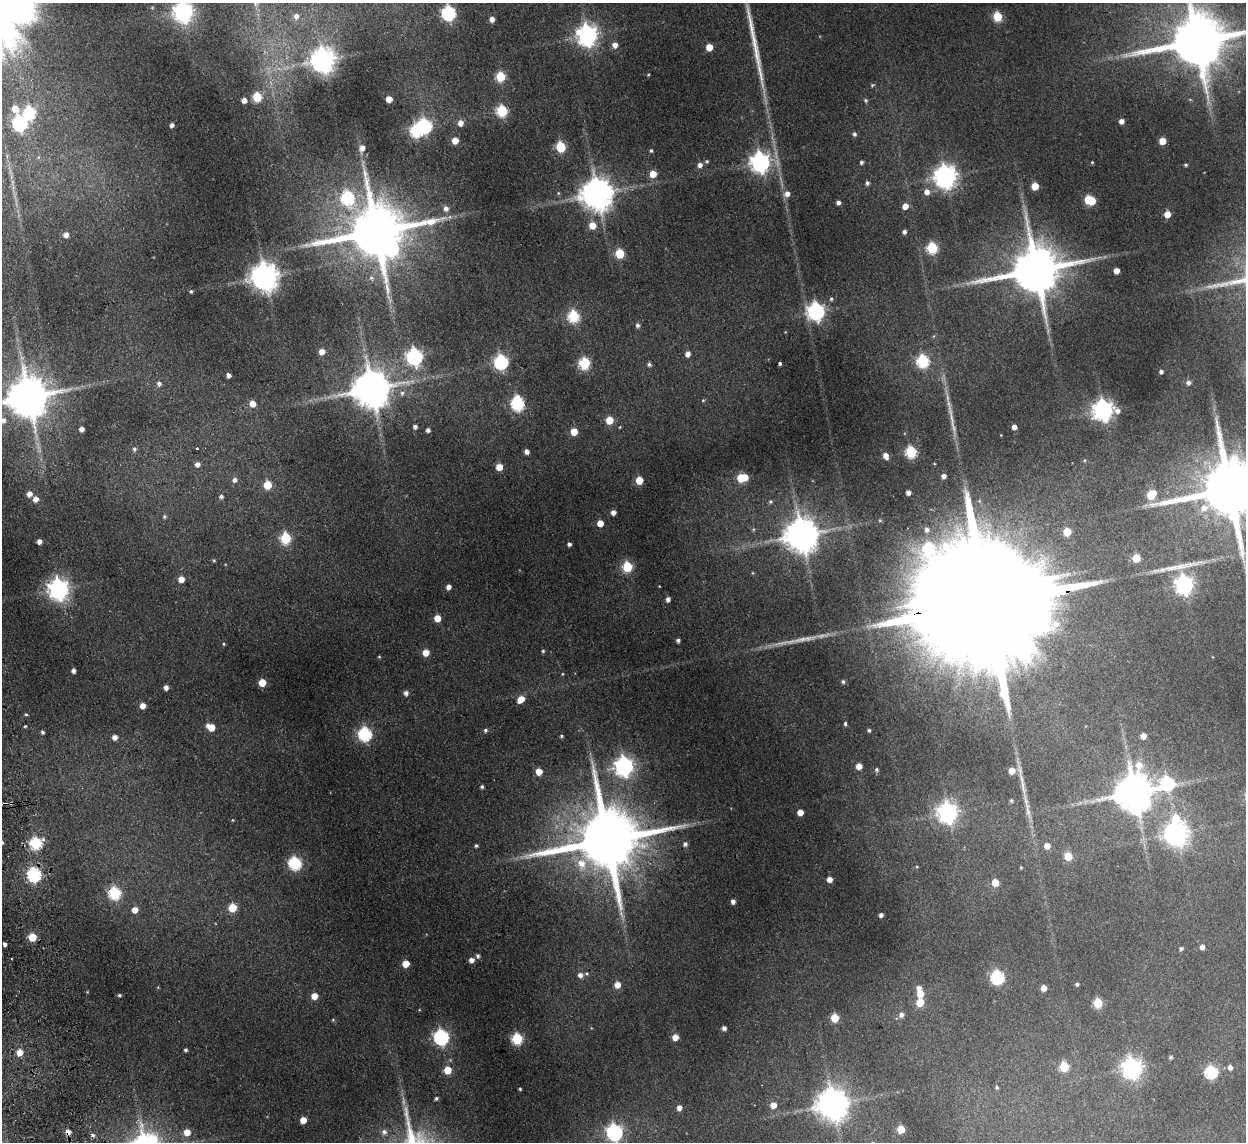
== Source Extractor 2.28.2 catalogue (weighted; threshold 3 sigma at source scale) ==
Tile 7 of 4 x 4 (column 3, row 2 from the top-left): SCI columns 2543-3786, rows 2433-3572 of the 5083 x 4981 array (HDU 1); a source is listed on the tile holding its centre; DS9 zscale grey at full resolution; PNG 1248 x 1144 px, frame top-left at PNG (2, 3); no overlay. Shown black and unused: <1% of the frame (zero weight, under 2 of 3 exposures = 3% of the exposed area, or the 3 px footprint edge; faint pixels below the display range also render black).
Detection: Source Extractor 2.28.2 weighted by HDU 2 'WHT'; one run over the whole footprint, this tile lists its part. Background 0.186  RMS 0.015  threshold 0.0658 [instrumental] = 3 sigma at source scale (4.5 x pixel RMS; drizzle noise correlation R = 1.50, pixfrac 1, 0.05/0.05 arcsec/px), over >= 5 px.
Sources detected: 245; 1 too faint to see at this stretch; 6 inside a brighter object's white glare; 3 cosmic-ray / hot-pixel residue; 3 long thin detections or spike segments (spike, bleed or trail) — not listed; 1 inside a brighter listed object's ellipse — not listed separately; the other 231 listed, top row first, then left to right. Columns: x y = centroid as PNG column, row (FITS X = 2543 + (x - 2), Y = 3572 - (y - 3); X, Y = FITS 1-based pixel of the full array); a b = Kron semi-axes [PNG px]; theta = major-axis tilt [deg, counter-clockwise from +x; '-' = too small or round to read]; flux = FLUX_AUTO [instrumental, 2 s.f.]
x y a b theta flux
183 12 8 7 - 690
448 13 7 6 - 260
296 16 8 7 - 7.4
997 16 5 5 - 68
492 19 5 5 - 7.2
587 35 8 7 - 890
1197 41 18 14 0 11000
615 45 6 5 - 8.9
709 47 5 5 - 22
756 53 35 7 -77 24
323 60 8 8 - 1300
500 76 6 5 - 75
872 85 6 4 45 1.9
257 97 5 5 - 59
389 99 5 5 - 15
244 100 5 4 - 7.6
866 100 6 5 - 2.5
15 109 8 6 -66 14
502 111 6 6 - 110
29 113 7 6 - 140
1121 121 5 4 - 7.3
19 123 7 6 - 260
460 123 6 5 - 8.7
172 125 4 4 - 4.5
424 126 7 6 - 240
854 134 6 5 - 3.4
455 141 5 5 - 16
1162 141 5 5 - 22
560 147 6 5 - 68
362 148 7 6 - 7.8
651 151 5 4 - 2
707 161 5 4 - 2
760 162 8 7 - 700
861 162 4 4 - 3.5
1092 162 4 4 - 1.4
700 165 6 6 - 6
1186 165 3 3 - 1.9
653 174 5 5 - 21
945 176 8 7 - 1200
867 183 5 4 - 3.2
1035 186 5 5 - 28
927 192 6 6 - 9
558 193 5 4 - 1.5
597 194 9 9 - 2700
787 194 7 6 - 7.8
347 198 8 6 -82 160
1088 199 5 4 - 39
838 202 5 4 - 4.1
905 206 5 5 - 12
446 208 6 6 - 5.5
1167 214 5 5 - 15
592 226 6 6 - 19
376 231 18 13 15 10000
904 232 4 4 - 4.1
66 235 5 5 - 7.8
932 248 6 5 - 110
620 254 5 5 - 60
1036 270 15 13 13 7600
1116 270 5 4 - 12
265 276 9 8 - 1900
191 291 4 4 - 1.8
831 299 5 4 - 2
816 311 7 7 - 490
573 316 6 6 - 120
637 325 5 5 - 3.7
322 352 6 6 - 10
687 354 5 5 - 7.4
415 357 7 7 - 380
923 361 6 6 - 160
501 362 7 6 - 240
584 363 6 6 - 120
649 364 5 4 - 3
780 364 3 3 - 7.8
1161 371 4 3 - 3.6
228 375 5 4 - 5
1188 382 5 4 - 3.7
159 384 5 5 - 4.3
372 389 11 10 - 4100
402 393 6 5 - 3.5
28 397 12 11 - 5400
703 400 4 4 - 1.3
517 403 9 6 -83 190
252 404 6 5 - 14
1103 410 8 8 - 850
3 420 7 7 - 5.6
609 420 5 5 - 31
415 427 5 5 - 4
1014 427 4 4 - 7.8
81 429 4 4 - 6.1
428 430 4 4 - 4.3
574 432 5 5 - 24
1001 435 3 3 - 0.87
134 449 6 5 - 2.9
527 452 5 4 - 5
911 452 6 5 - 120
885 456 6 4 -66 9.3
197 464 5 5 - 6.4
499 467 5 5 - 18
944 476 5 4 - 5.6
742 478 9 6 11 56
234 480 6 6 - 5.3
639 480 5 5 - 32
267 485 6 5 - 33
1229 490 19 16 13 13000
908 493 4 4 - 5.7
29 494 6 5 - 8.3
1151 495 7 5 41 49
221 496 5 5 - 3.3
35 499 6 5 - 9
770 501 6 6 - 2.6
613 512 4 4 - 6.4
164 517 5 4 - 2.1
600 523 5 5 - 16
927 530 7 6 - 5.6
1067 532 5 5 - 35
802 535 10 9 - 3100
285 538 6 6 - 91
39 541 4 4 - 6.3
569 544 4 4 - 3.6
1136 558 5 5 - 40
214 560 5 4 - 1.7
627 567 6 5 - 69
181 579 5 5 - 11
1184 585 7 7 - 590
448 587 5 4 - 6.7
58 589 8 7 - 770
668 599 4 4 - 5.6
985 604 88 23 7 120000
437 618 5 5 - 21
678 640 4 4 - 3.4
223 644 4 3 - 1.4
543 651 4 4 - 1.9
426 653 6 5 - 15
379 657 5 3 - 1.3
73 670 4 4 - 4.7
562 674 5 3 - 1.2
843 681 5 4 - 2.6
262 682 5 5 - 27
166 687 5 4 - 5.9
406 693 5 5 - 5.1
521 699 8 5 44 17
143 706 5 5 - 12
26 714 4 3 - 1.7
845 724 5 4 - 2.2
25 726 3 3 - 2.6
211 727 7 5 -29 24
485 730 5 5 - 2.8
869 730 4 4 - 2.4
42 732 4 4 - 2.5
365 734 6 6 - 210
561 736 4 3 - 1.9
1143 736 5 4 - 10
114 737 5 5 - 6.5
624 766 8 7 - 610
859 766 5 4 - 13
877 770 5 4 - 2.5
1012 771 5 5 - 19
539 772 5 5 - 20
1167 783 8 7 - 170
482 787 4 4 - 2.4
1023 790 18 4 -81 9.9
1134 792 11 10 - 4400
1011 800 5 4 - 2.4
1028 811 14 6 -75 8.3
800 812 5 5 - 14
948 813 7 7 - 730
232 820 4 3 - 1.1
1176 833 8 8 - 1100
43 839 5 4 - 3.7
608 840 21 16 10 16000
36 843 6 6 - 150
685 844 5 4 - 3.8
476 846 4 4 - 2.3
1047 846 5 5 - 12
1068 856 5 5 - 36
295 863 7 6 - 180
581 863 13 11 -55 20
1021 867 4 4 - 1.4
34 874 6 6 - 250
829 879 4 4 - 9.8
995 882 5 5 - 22
114 893 6 6 - 140
733 901 4 4 - 5.5
232 908 5 5 - 38
135 910 5 5 - 12
621 914 9 5 -66 5
881 915 4 3 - 4
32 937 5 5 - 42
5 944 4 3 - 4
1202 947 5 4 - 5.8
1181 948 4 4 - 3
478 956 5 4 - 3.2
471 960 5 5 - 7.2
406 964 5 5 - 23
580 975 6 6 - 6.4
997 977 6 6 - 210
1077 984 4 4 - 2.6
617 985 5 5 - 15
1044 988 5 5 - 9.5
920 994 6 5 - 19
119 995 4 3 - 2.1
314 996 5 5 - 16
920 1002 6 5 - 26
1098 1003 5 5 - 60
901 1015 6 6 - 5.2
835 1018 5 5 - 44
333 1020 4 4 - 1.4
724 1028 4 4 - 5.1
441 1037 7 6 - 310
675 1037 5 5 - 14
517 1039 6 5 - 110
185 1050 4 4 - 2.4
19 1052 6 5 - 15
1170 1057 4 4 - 2.6
1064 1067 5 5 - 64
1230 1067 5 5 - 5.5
1132 1068 7 7 - 740
447 1070 6 5 - 26
1211 1072 6 6 - 170
997 1087 5 5 - 2.3
520 1089 3 3 - 1.4
436 1098 4 4 - 2.5
832 1104 10 9 - 2200
773 1105 5 5 - 13
679 1108 5 5 - 8.1
303 1120 5 5 - 16
901 1129 5 5 - 39
187 1132 6 6 - 16
384 1132 7 7 - 5.6
614 1132 7 6 - 380
93 1135 6 4 -28 2.9
Overlapping masked pixels (flux is a lower limit): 3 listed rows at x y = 58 589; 985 604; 114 893
Isophote crosses this tile's border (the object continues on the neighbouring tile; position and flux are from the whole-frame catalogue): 6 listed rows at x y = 183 12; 1197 41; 28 397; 3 420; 1229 490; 614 1132